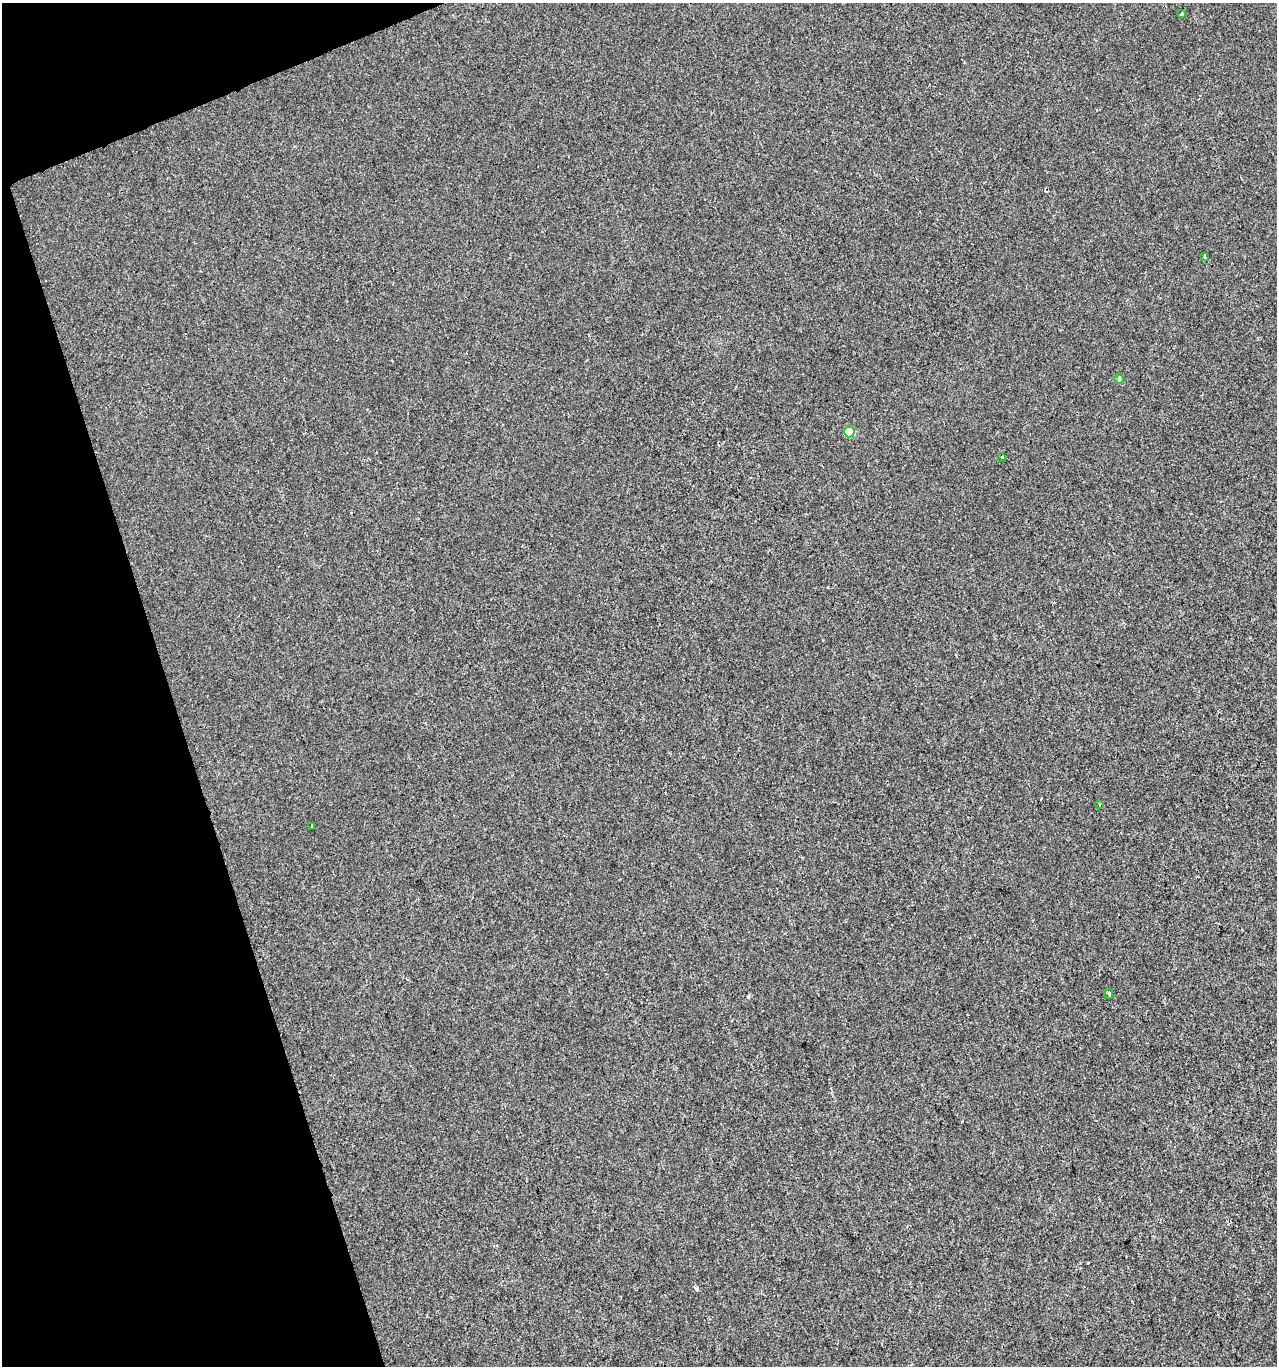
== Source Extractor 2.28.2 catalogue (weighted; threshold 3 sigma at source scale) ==
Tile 5 of 4 x 4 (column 1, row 2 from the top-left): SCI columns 125-1399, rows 2731-4094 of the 5294 x 5460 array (HDU 1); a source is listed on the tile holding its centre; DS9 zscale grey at full resolution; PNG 1279 x 1368 px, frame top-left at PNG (2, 3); each listed source drawn as its Kron ellipse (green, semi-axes under 4 px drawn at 4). Shown black and unused: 16% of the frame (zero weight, under 2 of 3 exposures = <1% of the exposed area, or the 3 px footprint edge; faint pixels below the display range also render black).
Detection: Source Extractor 2.28.2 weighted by HDU 2 'WHT'; one run over the whole footprint, this tile lists its part. Background 9.07e-04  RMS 0.0047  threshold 0.0212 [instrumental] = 3 sigma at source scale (4.5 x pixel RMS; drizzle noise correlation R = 1.50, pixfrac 1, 0.0396/0.0396 arcsec/px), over >= 5 px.
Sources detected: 10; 2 cosmic-ray / hot-pixel residue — neither listed nor drawn; the other 8 listed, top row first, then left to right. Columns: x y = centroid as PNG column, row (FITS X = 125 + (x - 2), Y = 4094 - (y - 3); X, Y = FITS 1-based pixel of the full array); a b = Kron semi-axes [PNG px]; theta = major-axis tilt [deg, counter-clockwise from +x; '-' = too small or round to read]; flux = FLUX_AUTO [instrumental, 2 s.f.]
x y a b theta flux
1182 14 3 3 - 0.51
1205 257 4 3 - 0.83
1119 379 5 5 - 0.66
849 432 5 5 - 15
1002 457 3 3 - 0.48
1100 805 3 2 - 0.97
312 826 2 2 - 0.43
1109 994 5 4 - 0.73